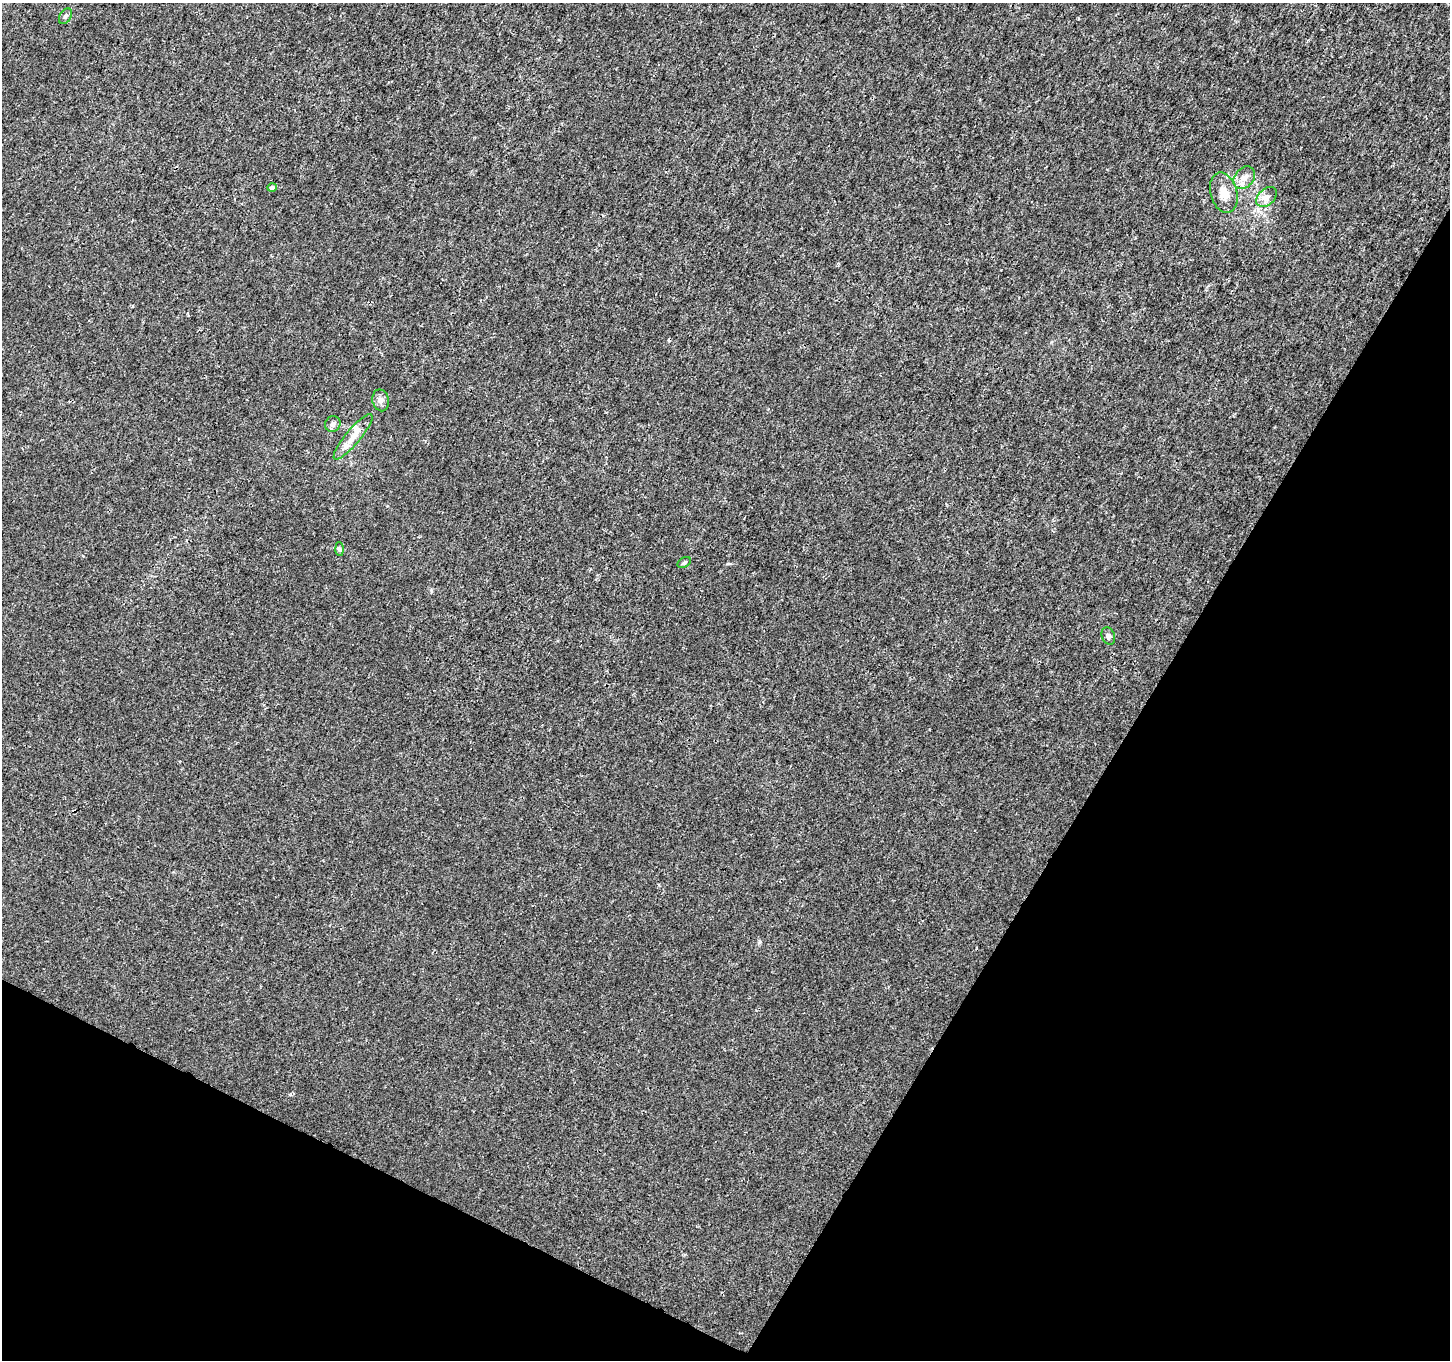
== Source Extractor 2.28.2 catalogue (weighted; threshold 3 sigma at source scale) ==
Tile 15 of 4 x 4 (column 3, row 4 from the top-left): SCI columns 2907-4354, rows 264-1621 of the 5803 x 5892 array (HDU 1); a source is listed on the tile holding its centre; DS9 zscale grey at full resolution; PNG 1452 x 1362 px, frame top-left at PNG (2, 3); each listed source drawn as its Kron ellipse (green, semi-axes under 4 px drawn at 4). Shown black and unused: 28% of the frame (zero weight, under 3 of 4 exposures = <1% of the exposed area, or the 3 px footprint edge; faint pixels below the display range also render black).
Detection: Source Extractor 2.28.2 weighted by HDU 2 'WHT'; one run over the whole footprint, this tile lists its part. Background 0.00181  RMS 0.0022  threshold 0.00977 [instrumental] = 3 sigma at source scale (4.5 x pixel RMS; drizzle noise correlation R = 1.50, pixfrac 1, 0.0396/0.0396 arcsec/px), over >= 5 px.
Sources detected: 12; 1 inside a brighter listed object's ellipse — not listed separately; the other 11 listed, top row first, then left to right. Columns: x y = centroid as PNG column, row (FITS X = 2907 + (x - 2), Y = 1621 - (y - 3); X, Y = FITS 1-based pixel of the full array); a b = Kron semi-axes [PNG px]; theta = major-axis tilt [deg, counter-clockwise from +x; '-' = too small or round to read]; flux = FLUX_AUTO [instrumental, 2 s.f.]
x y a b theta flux
65 16 8 5 58 0.53
1244 178 12 9 51 1.7
272 187 5 4 - 0.46
1224 193 20 13 -75 2.9
1266 197 12 8 45 1.3
381 400 11 8 -77 1
333 424 8 7 - 0.94
353 437 29 7 50 2.9
339 549 7 4 -88 0.38
684 563 7 5 32 0.51
1108 636 9 6 -70 0.62
Unlisted compact peaks at least as high as the median listed source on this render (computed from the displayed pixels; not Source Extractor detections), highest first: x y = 760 942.